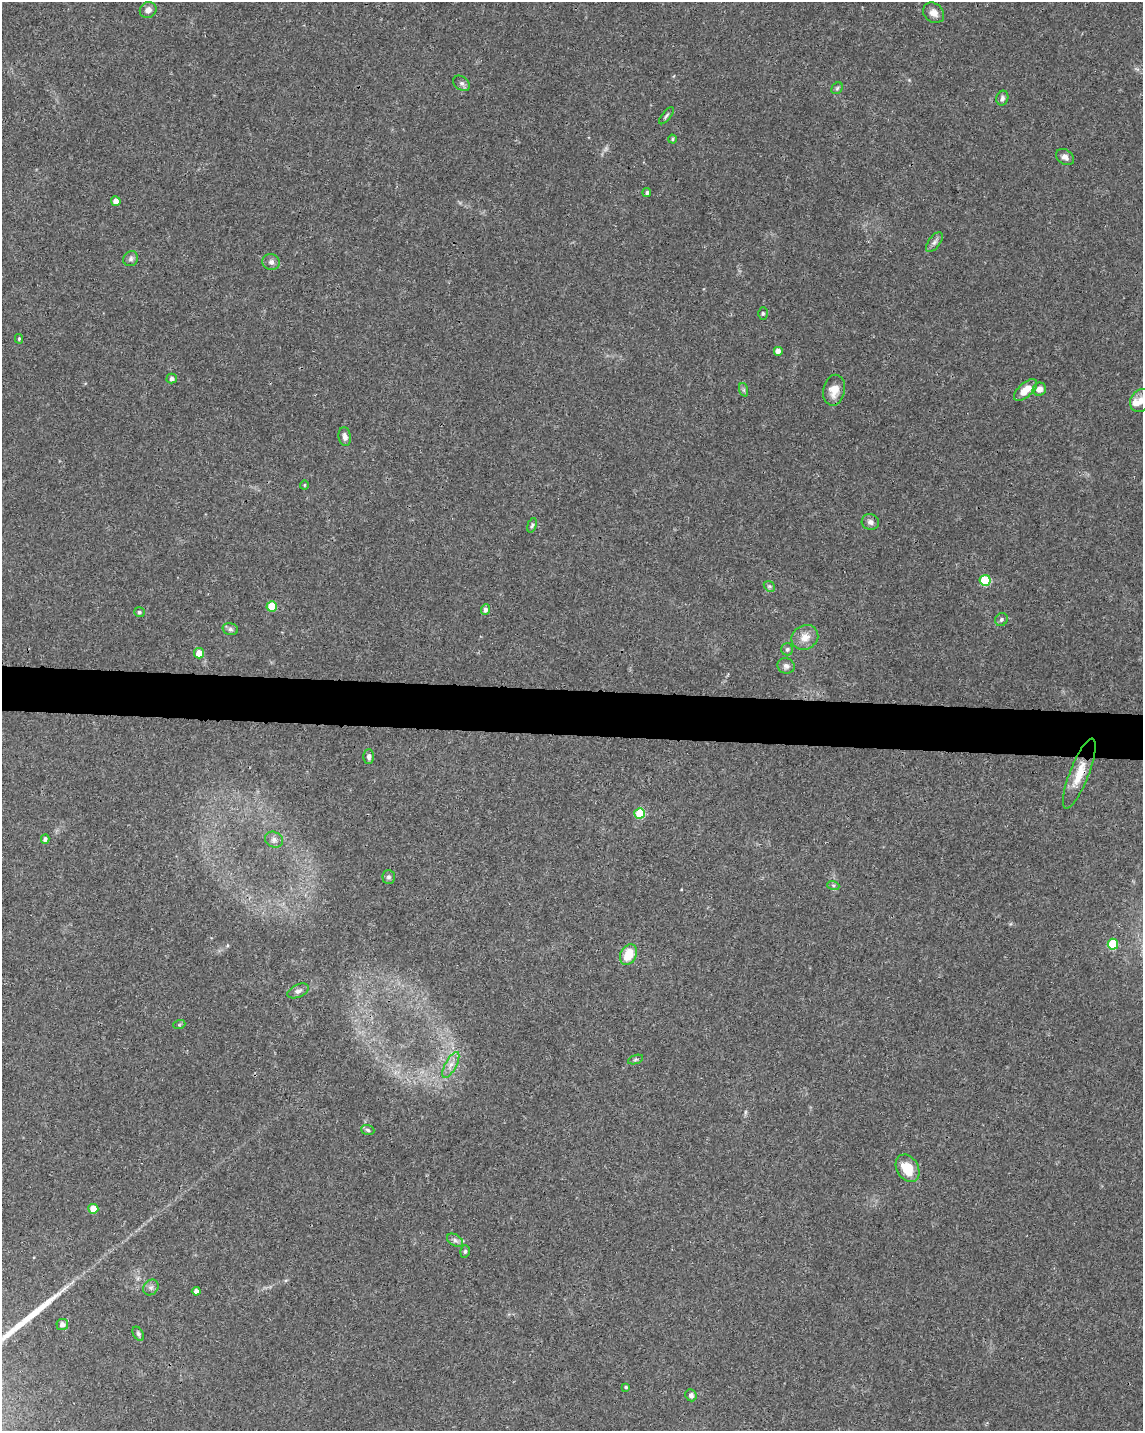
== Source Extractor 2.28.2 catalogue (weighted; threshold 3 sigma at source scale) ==
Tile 7 of 4 x 3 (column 3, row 2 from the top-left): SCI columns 2284-3424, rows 1661-3089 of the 4572 x 4802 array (HDU 1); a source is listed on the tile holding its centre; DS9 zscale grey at full resolution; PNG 1145 x 1433 px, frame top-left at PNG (2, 2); each listed source drawn as its Kron ellipse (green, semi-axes under 4 px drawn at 4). Shown black and unused: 3% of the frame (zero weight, under 3 of 4 exposures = <1% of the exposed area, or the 3 px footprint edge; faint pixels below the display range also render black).
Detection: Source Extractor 2.28.2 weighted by HDU 2 'WHT'; one run over the whole footprint, this tile lists its part. Background 0.0366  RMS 0.0033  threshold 0.015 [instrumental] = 3 sigma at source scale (4.5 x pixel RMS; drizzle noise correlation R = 1.50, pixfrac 1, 0.0396/0.0396 arcsec/px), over >= 5 px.
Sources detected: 63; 1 too faint to see at this stretch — neither listed nor drawn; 1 inside a brighter listed object's ellipse — not listed separately; the other 61 listed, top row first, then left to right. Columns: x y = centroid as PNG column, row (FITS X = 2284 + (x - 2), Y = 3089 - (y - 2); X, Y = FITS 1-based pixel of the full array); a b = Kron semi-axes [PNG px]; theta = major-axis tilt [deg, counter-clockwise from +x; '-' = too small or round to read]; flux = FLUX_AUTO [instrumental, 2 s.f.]
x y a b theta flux
148 10 9 7 39 1.6
934 13 11 9 -40 2.1
462 83 9 6 -37 0.95
837 88 6 5 - 0.59
1002 98 7 6 - 0.89
666 116 10 4 50 0.7
672 139 4 4 - 0.4
1065 157 10 7 -34 1.4
647 192 4 4 - 0.67
116 201 5 4 - 2
934 242 11 6 53 1.2
131 259 8 7 - 1.1
271 262 8 8 - 1.3
763 313 6 4 -90 0.46
19 339 5 4 - 0.43
778 351 5 5 - 1.7
172 379 5 5 - 1.1
1039 389 7 6 - 1.9
744 390 7 4 -72 0.62
834 390 15 11 79 4.2
1025 390 14 7 41 5.1
1140 401 12 9 57 2.5
345 437 9 6 -82 1.4
304 485 4 4 - 0.35
870 522 9 8 - 1.4
532 525 7 4 73 0.6
985 580 5 5 - 18
769 586 6 4 -43 0.55
272 606 5 5 - 10
485 609 5 4 - 1.1
139 612 5 5 - 0.64
1001 620 7 6 - 0.73
230 629 8 6 -15 0.9
805 637 14 12 29 3.6
787 649 6 6 - 0.73
199 653 5 5 - 4.4
786 666 8 7 - 1.2
369 756 7 5 90 1.1
1079 774 37 9 68 6.7
639 813 5 5 - 15
45 839 4 4 - 0.98
274 840 9 7 -27 1.2
389 877 7 6 - 0.83
833 885 6 4 -19 0.56
1113 944 5 5 - 13
628 955 11 8 63 7.3
298 991 11 6 25 1.2
179 1025 6 4 19 0.41
635 1059 8 3 19 0.51
451 1065 14 5 61 2.2
368 1130 7 5 -19 0.63
908 1168 15 10 -59 7.5
93 1209 5 5 - 5.9
455 1240 8 5 -31 1.1
465 1251 6 4 74 0.6
151 1287 8 7 - 1
196 1291 4 4 - 1.6
62 1324 6 5 - 1.7
138 1334 8 5 -59 0.68
626 1387 3 3 - 0.45
691 1395 6 5 - 1
Overlapping masked pixels (flux is a lower limit): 1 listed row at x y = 1079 774
Isophote crosses this tile's border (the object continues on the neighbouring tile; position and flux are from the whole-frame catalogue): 1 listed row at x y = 1140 401